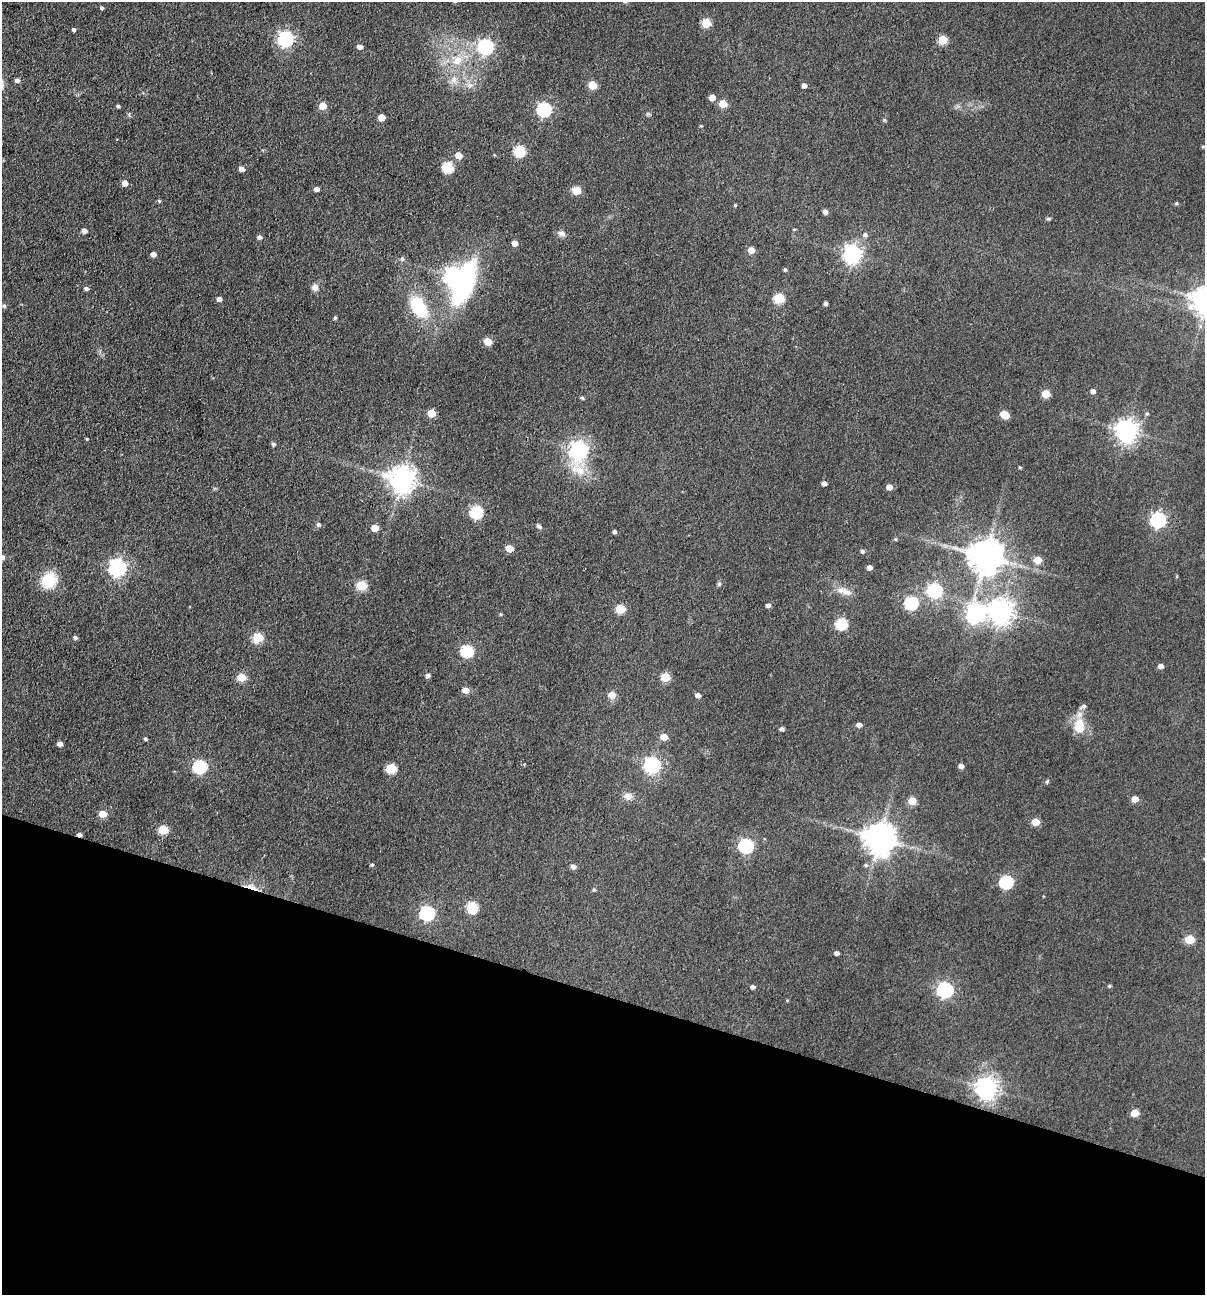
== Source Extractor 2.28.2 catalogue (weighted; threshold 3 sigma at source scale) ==
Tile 15 of 4 x 4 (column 3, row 4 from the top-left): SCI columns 2535-3737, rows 1-1293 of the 5193 x 5174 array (HDU 1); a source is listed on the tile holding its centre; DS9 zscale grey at full resolution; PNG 1207 x 1297 px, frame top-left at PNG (2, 2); no overlay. Shown black and unused: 23% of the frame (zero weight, under 3 of 4 exposures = <1% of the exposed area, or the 3 px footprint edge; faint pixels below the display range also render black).
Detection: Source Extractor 2.28.2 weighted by HDU 2 'WHT'; one run over the whole footprint, this tile lists its part. Background 0.174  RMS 0.0098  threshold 0.0439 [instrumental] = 3 sigma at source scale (4.5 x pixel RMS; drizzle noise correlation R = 1.50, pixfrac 1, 0.05/0.05 arcsec/px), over >= 5 px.
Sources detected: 142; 1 inside a brighter object's white glare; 1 cosmic-ray / hot-pixel residue — not listed; the other 140 listed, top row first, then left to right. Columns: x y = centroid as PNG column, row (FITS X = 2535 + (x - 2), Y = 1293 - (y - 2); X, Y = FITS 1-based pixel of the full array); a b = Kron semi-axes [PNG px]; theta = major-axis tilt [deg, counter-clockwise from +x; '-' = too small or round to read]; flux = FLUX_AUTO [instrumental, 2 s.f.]
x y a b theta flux
102 8 4 3 - 1.6
706 23 5 5 - 40
73 29 4 3 - 2.1
285 39 7 6 - 260
942 40 5 5 - 38
360 47 5 4 - 5.2
485 47 7 6 - 220
457 60 16 12 30 17
454 79 10 8 84 6.4
17 80 6 5 - 3
469 85 9 6 19 4.2
592 85 5 5 - 27
804 85 4 4 - 4.5
712 97 5 5 - 10
723 104 5 5 - 21
118 106 4 3 - 2.1
323 106 6 6 - 15
544 109 6 6 - 200
381 117 5 5 - 15
884 120 6 4 18 1.2
701 126 4 4 - 0.95
1203 146 4 3 - 1.2
519 151 6 6 - 84
458 155 5 5 - 11
448 167 6 5 - 79
242 169 5 4 - 5.9
125 183 5 5 - 7.7
316 189 5 4 - 4.1
576 190 5 5 - 31
159 201 5 4 - 1.2
1176 203 5 4 - 1.5
735 205 4 3 - 1.1
825 212 5 4 - 4.1
1048 219 7 3 -7 1.4
794 229 5 3 - 0.9
84 231 5 4 - 4.6
561 233 10 7 -7 4.1
865 235 6 5 - 2.8
259 237 5 5 - 3
514 243 4 4 - 8.6
751 250 5 5 - 10
153 254 5 4 - 5.2
852 254 7 7 - 480
402 259 6 5 - 2.1
785 270 4 4 - 1.7
453 275 8 7 - 440
315 287 9 7 -76 5.6
86 289 5 4 - 2.6
779 298 6 5 - 51
219 299 5 5 - 3.7
825 303 4 3 - 2.7
4 306 5 4 - 1.8
419 307 18 12 -56 61
335 318 4 3 - 1.6
488 341 5 5 - 22
1093 391 5 4 - 3.9
1046 394 5 5 - 24
582 398 5 4 - 1.3
431 413 5 5 - 24
1004 414 6 5 - 24
1147 414 5 5 - 1.7
1127 430 7 7 - 790
87 439 4 2 - 0.85
273 444 5 4 - 2.3
579 450 9 7 88 450
1020 467 4 3 - 1.1
402 479 9 8 - 1100
824 483 4 4 - 3.4
889 487 5 5 - 8.5
476 512 6 6 - 110
1158 520 7 6 - 250
318 525 6 5 - 2.4
539 526 7 5 -43 2.1
375 528 5 5 - 13
614 532 4 4 - 2.1
895 539 5 4 - 1.2
509 548 6 5 - 15
862 551 5 4 - 2.3
985 556 10 10 - 2300
1038 560 5 5 - 19
117 567 7 7 - 370
869 567 4 4 - 5.1
1177 576 5 3 - 0.84
49 580 19 17 53 28
719 584 6 5 - 1.7
362 585 6 5 - 48
934 590 7 6 - 180
844 591 23 9 -20 9.6
911 603 6 6 - 140
768 605 5 4 - 3.4
620 609 6 5 - 39
1001 611 8 8 - 880
500 614 4 4 - 1.2
975 614 8 8 - 390
841 624 6 6 - 80
75 637 5 4 - 2.4
258 637 6 6 - 41
467 651 6 6 - 100
1161 666 5 4 - 5.2
427 675 5 5 - 3
241 677 6 5 - 24
665 677 5 5 - 34
465 690 5 5 - 11
612 695 6 6 - 10
698 695 5 4 - 4.1
1083 706 7 5 24 2.7
859 725 5 4 - 5.1
1079 726 21 13 88 20
782 729 5 4 - 2.6
664 737 6 5 - 10
145 739 4 3 - 1.9
60 744 5 4 - 4.4
652 765 7 6 - 300
961 766 4 4 - 5
200 767 7 6 - 150
391 768 6 6 - 51
1047 781 6 4 63 1.4
628 796 11 9 -5 6.5
1135 799 5 5 - 11
912 801 5 5 - 22
103 814 6 5 - 17
1035 822 5 5 - 20
163 830 6 5 - 37
879 838 9 9 - 1700
746 846 7 6 - 180
372 865 5 4 - 1.5
866 865 6 5 - 1.8
573 867 5 5 - 4.6
1006 882 6 6 - 130
252 887 19 5 -18 9.6
594 889 5 5 - 1.5
472 907 6 6 - 69
427 913 7 6 - 180
1189 939 6 5 - 40
836 953 4 4 - 3.2
1110 986 5 4 - 1.2
752 987 5 5 - 2.6
945 990 7 6 - 250
986 1088 8 7 - 730
1135 1113 5 5 - 21
Overlapping masked pixels (flux is a lower limit): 1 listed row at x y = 252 887